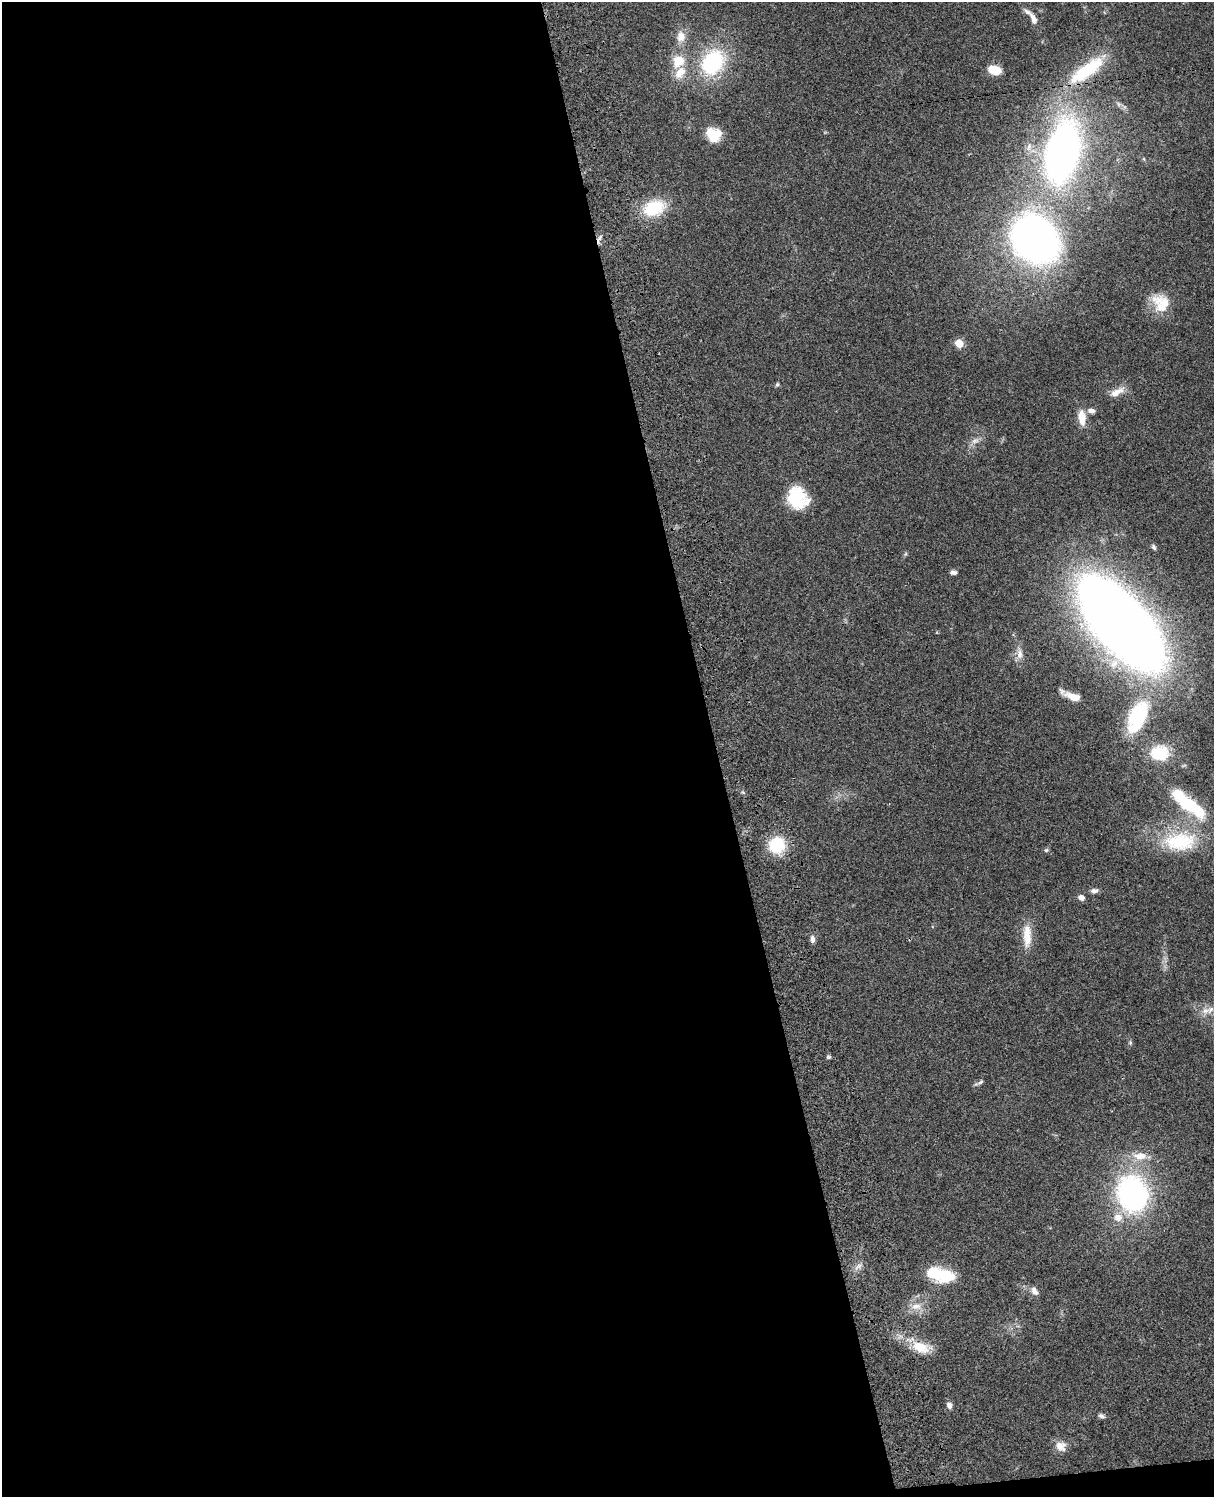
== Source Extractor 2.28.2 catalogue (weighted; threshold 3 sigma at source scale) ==
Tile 9 of 4 x 3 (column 1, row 3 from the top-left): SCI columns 122-1333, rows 278-1772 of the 5088 x 4927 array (HDU 1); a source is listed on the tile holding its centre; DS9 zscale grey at full resolution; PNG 1216 x 1499 px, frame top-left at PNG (2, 2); no overlay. Shown black and unused: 59% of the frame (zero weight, under 3 of 4 exposures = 6% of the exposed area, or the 3 px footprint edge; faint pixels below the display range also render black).
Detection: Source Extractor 2.28.2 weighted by HDU 2 'WHT'; one run over the whole footprint, this tile lists its part. Background 0.0806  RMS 0.0058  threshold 0.0262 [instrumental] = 3 sigma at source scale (4.5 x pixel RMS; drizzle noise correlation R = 1.50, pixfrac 1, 0.05/0.05 arcsec/px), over >= 5 px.
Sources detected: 54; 5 inside a brighter listed object's ellipse — not listed separately; the other 49 listed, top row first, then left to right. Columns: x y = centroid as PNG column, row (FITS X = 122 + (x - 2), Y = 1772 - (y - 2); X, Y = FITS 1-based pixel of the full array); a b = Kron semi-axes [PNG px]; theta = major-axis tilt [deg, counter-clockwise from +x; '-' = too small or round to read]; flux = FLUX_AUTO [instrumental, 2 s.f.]
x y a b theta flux
1033 19 17 8 -67 3.9
681 37 16 12 86 6.6
679 61 16 14 46 12
713 62 26 20 55 56
994 70 14 9 -14 9.3
1087 70 53 16 36 35
713 135 17 15 -44 12
1062 153 48 24 76 310
654 208 25 17 19 26
599 239 14 4 66 1.9
1035 239 34 28 -49 380
1161 303 25 21 -54 15
959 343 5 5 - 15
777 384 5 5 - 1.1
1117 392 22 8 28 5.7
1091 411 9 6 -12 2.9
1082 418 20 9 -85 7.8
975 441 12 8 24 3.3
797 498 23 20 -54 27
1154 547 7 5 -66 1.3
905 554 6 4 71 0.79
953 572 8 5 -4 1.9
1121 624 64 29 -48 1300
1019 654 16 8 89 4.1
1073 697 17 7 -20 8.2
1137 717 41 20 66 43
1159 753 21 17 5 20
1188 804 46 15 -35 38
1180 841 49 26 4 42
777 845 17 17 - 24
1046 850 6 5 - 0.93
1094 891 9 6 5 2.3
1081 897 5 5 - 3.8
1027 936 33 11 90 11
812 939 9 5 -82 2.4
1205 1011 12 9 17 4.4
1130 1043 6 5 - 0.93
828 1057 6 4 14 1
979 1083 13 4 27 1.5
1140 1156 18 11 1 8.8
1132 1193 31 26 -76 140
858 1266 13 6 34 2.8
940 1274 31 14 -14 27
1034 1291 13 8 -57 3.2
916 1306 19 11 1 7.2
921 1347 29 14 -14 14
949 1405 9 7 -76 2.4
1102 1416 8 6 -27 1.6
1060 1446 15 13 -42 5.7
Overlapping masked pixels (flux is a lower limit): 3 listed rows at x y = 1087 70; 1062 153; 599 239